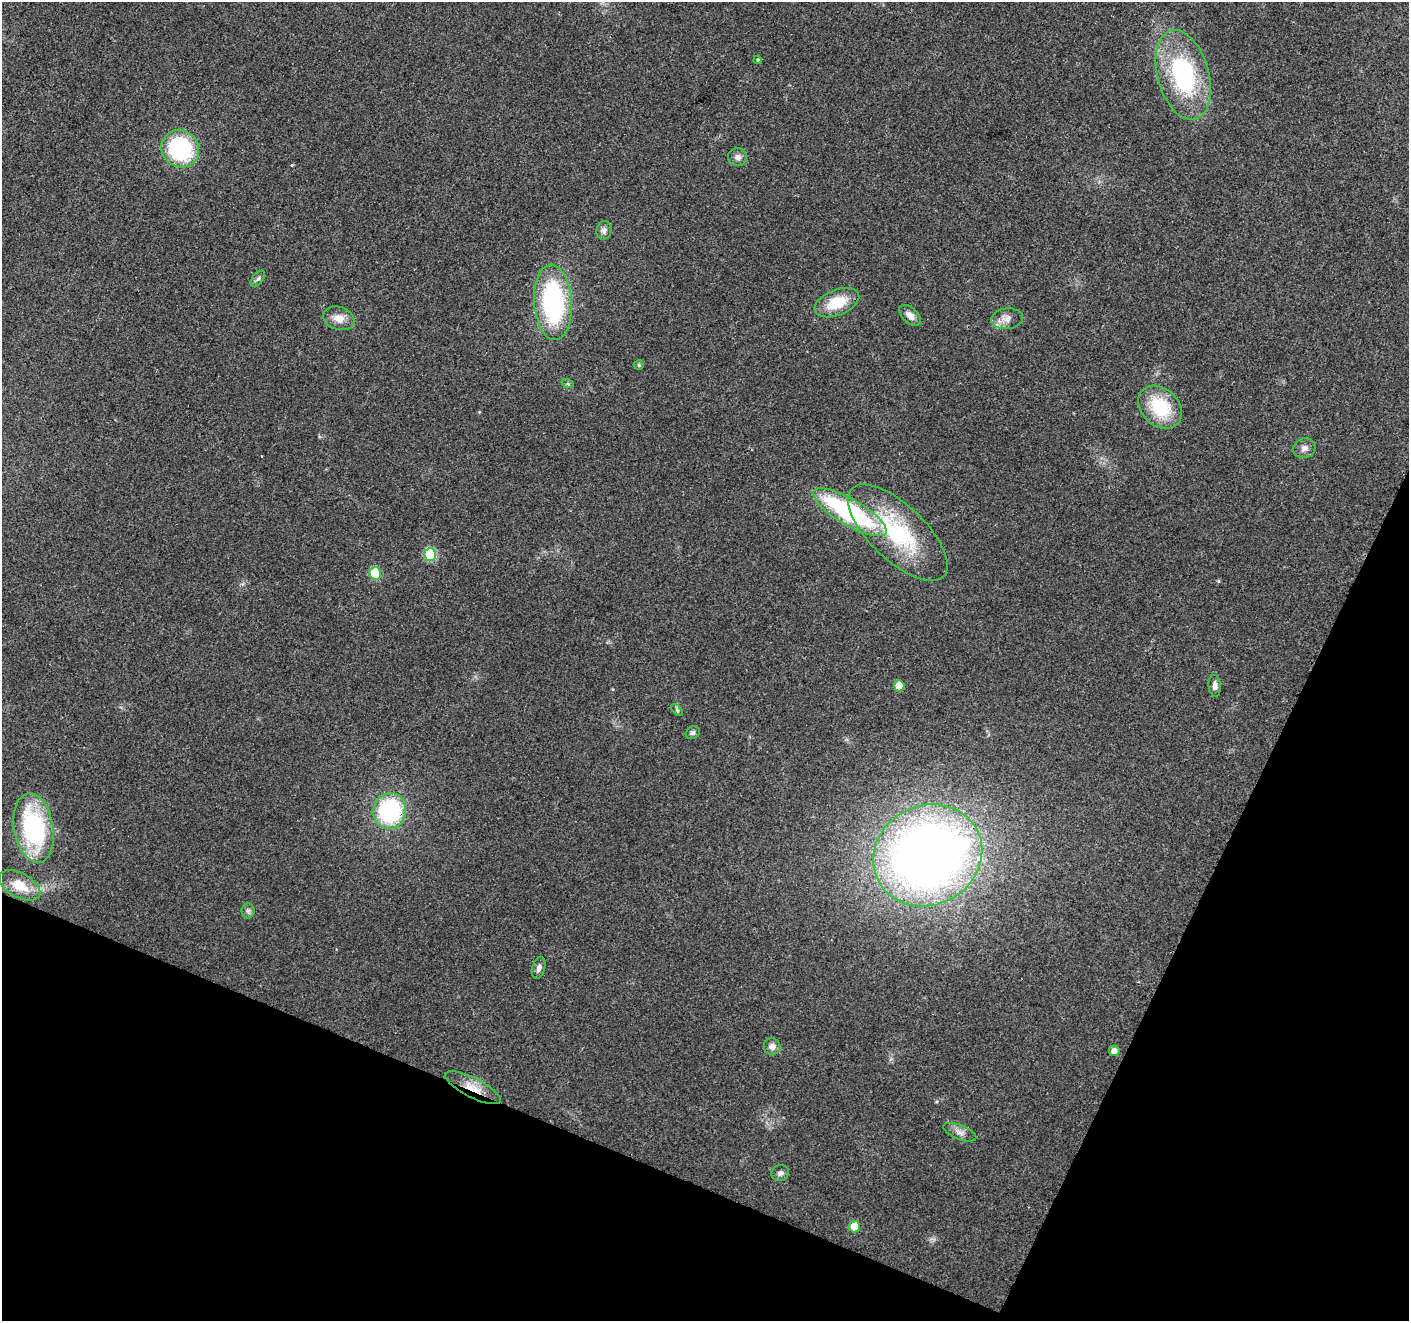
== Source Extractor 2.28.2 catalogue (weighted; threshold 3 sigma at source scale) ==
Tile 15 of 4 x 4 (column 3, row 4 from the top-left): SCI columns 2820-4226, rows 211-1529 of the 5644 x 5762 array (HDU 1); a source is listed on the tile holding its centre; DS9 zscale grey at full resolution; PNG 1411 x 1323 px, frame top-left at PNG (2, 2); each listed source drawn as its Kron ellipse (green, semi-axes under 4 px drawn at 4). Shown black and unused: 21% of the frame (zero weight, under 3 of 4 exposures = <1% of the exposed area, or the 3 px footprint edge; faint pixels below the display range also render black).
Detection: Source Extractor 2.28.2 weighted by HDU 2 'WHT'; one run over the whole footprint, this tile lists its part. Background 0.0255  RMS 0.0032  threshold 0.0142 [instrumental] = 3 sigma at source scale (4.5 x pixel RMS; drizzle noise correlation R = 1.50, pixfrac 1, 0.0396/0.0396 arcsec/px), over >= 5 px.
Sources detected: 37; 1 inside a brighter object's white glare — neither listed nor drawn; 1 inside a brighter listed object's ellipse — not listed separately; the other 35 listed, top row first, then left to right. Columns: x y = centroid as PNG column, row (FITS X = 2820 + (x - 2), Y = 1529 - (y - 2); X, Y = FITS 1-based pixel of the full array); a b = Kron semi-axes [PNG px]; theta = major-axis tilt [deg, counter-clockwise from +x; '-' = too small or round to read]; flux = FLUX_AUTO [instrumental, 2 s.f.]
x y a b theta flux
758 60 4 3 - 0.53
1183 75 46 25 -74 43
180 149 19 18 - 31
738 157 9 9 - 1.7
604 230 9 7 81 1.4
258 279 9 5 51 0.77
553 302 38 19 -86 50
837 303 23 12 22 9.4
910 315 13 7 -43 2.4
339 318 16 11 -18 3.7
1007 319 16 10 8 2.6
639 365 5 5 - 0.49
568 384 6 4 -18 0.49
1160 407 24 18 -42 17
1304 448 11 10 - 1.7
850 512 42 13 -30 52
898 533 63 27 -43 35
430 554 6 6 - 25
375 573 6 6 - 18
899 686 5 5 - 4.5
1215 686 11 6 -84 1.5
677 710 7 4 -46 0.58
693 733 7 6 - 0.77
390 811 18 16 81 39
34 828 35 19 -80 44
928 855 56 49 27 300
20 885 22 12 -28 7.1
248 911 8 6 90 0.9
539 968 11 6 75 1.4
772 1047 8 8 - 1.8
1114 1051 5 5 - 2
473 1088 31 9 -27 6
960 1132 17 7 -22 2
780 1173 9 8 - 1.1
854 1226 6 5 - 6.3
Overlapping masked pixels (flux is a lower limit): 3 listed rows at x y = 390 811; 928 855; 473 1088